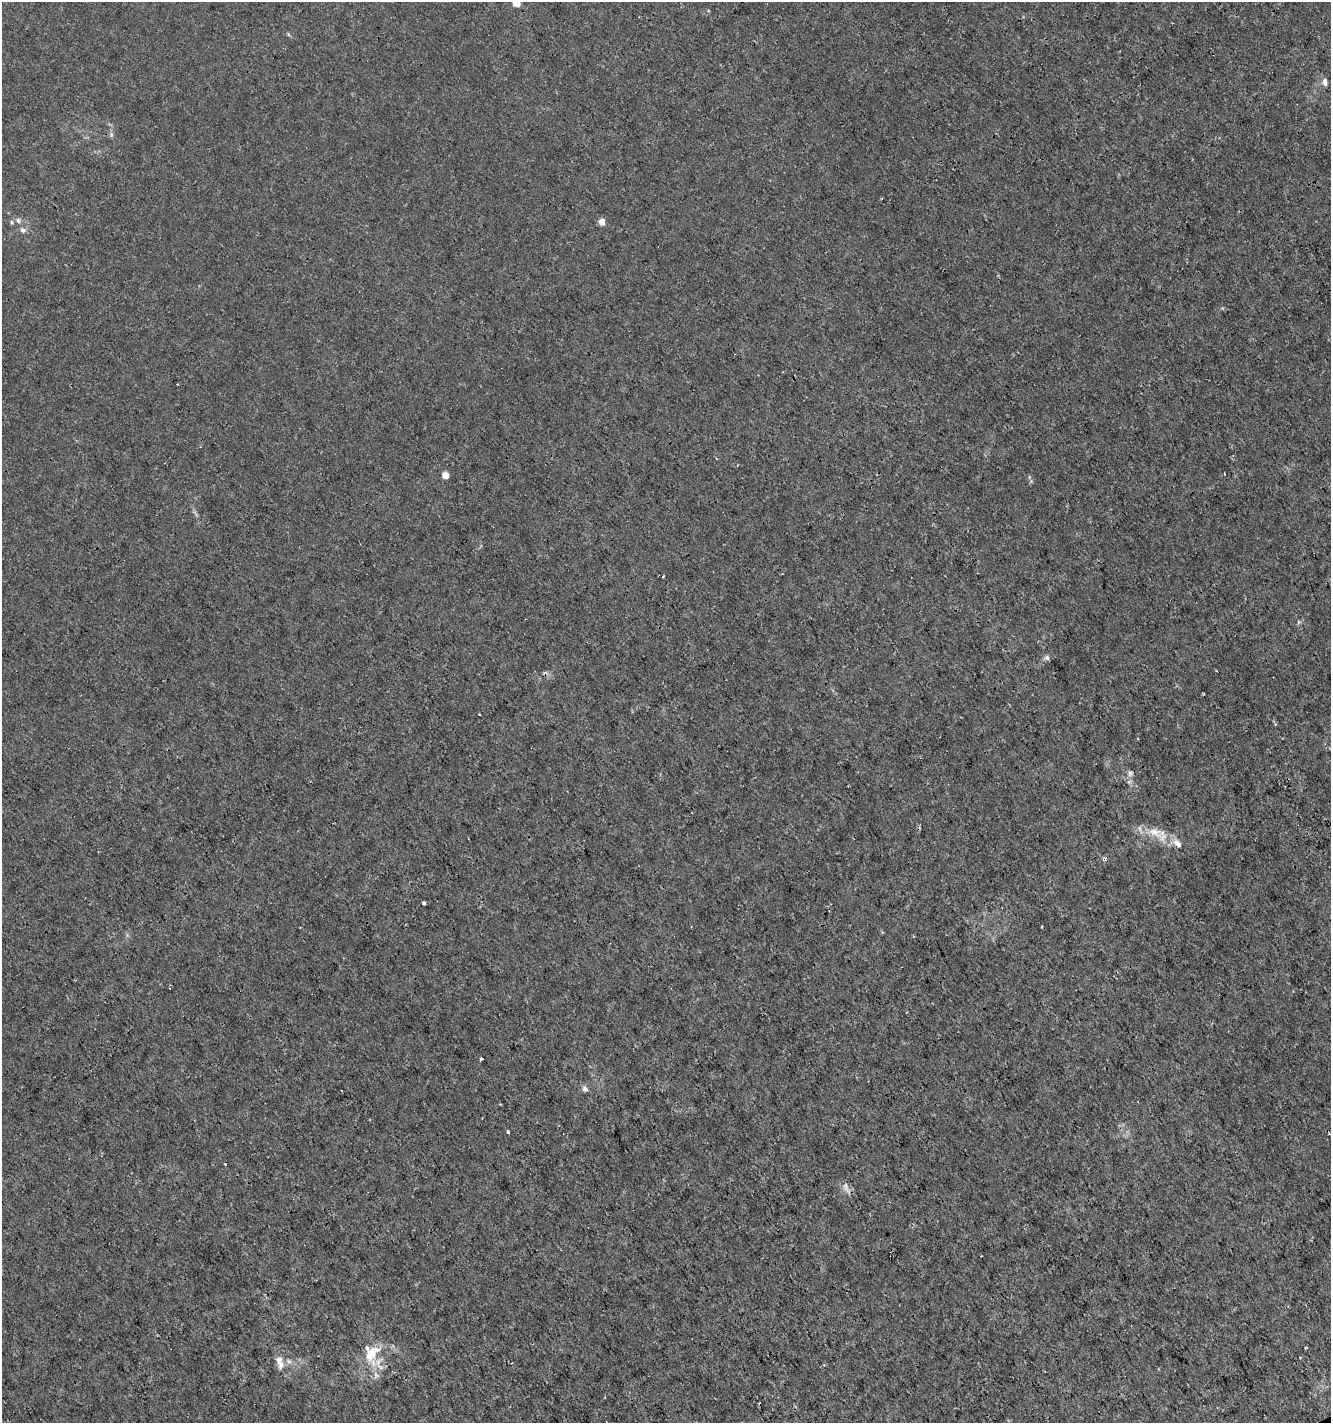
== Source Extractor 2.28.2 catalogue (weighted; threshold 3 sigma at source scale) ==
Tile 6 of 4 x 4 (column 2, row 2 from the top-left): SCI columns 1423-2751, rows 2848-4268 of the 5560 x 5690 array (HDU 1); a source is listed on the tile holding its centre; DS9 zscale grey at full resolution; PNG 1333 x 1425 px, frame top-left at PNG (2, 2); no overlay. Shown black and unused: <1% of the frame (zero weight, under 3 of 4 exposures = <1% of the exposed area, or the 3 px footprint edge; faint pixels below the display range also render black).
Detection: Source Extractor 2.28.2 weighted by HDU 2 'WHT'; one run over the whole footprint, this tile lists its part. Background 1.03e-04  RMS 9.4e-04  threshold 0.00422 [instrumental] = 3 sigma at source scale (4.5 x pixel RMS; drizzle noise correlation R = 1.50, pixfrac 1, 0.0396/0.0396 arcsec/px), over >= 5 px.
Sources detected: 23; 3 cosmic-ray / hot-pixel residue — not listed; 1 inside a brighter listed object's ellipse — not listed separately; the other 19 listed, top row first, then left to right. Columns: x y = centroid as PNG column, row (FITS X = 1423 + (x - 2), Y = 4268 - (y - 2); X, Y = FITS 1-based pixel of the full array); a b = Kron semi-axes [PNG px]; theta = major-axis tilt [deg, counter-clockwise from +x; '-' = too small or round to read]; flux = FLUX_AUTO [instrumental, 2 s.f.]
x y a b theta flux
516 3 5 5 - 2.1
1325 82 10 6 -86 0.35
18 220 8 6 -74 0.24
602 222 5 4 - 0.92
23 230 7 6 - 0.33
445 475 4 4 - 1.4
1047 658 7 6 - 0.22
479 714 3 2 - 0.071
1130 773 6 6 - 0.22
1155 832 20 11 -23 1.4
1177 843 11 8 -49 0.61
1104 859 4 3 - 0.79
424 902 3 3 - 0.54
481 1059 3 2 - 0.15
585 1089 7 6 - 0.35
508 1132 3 3 - 0.28
846 1187 16 5 -65 0.41
369 1355 28 12 -67 2
281 1364 15 8 -89 0.73
Overlapping masked pixels (flux is a lower limit): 2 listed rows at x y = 1177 843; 1104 859
Isophote crosses this tile's border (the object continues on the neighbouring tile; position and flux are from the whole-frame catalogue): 1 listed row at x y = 516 3